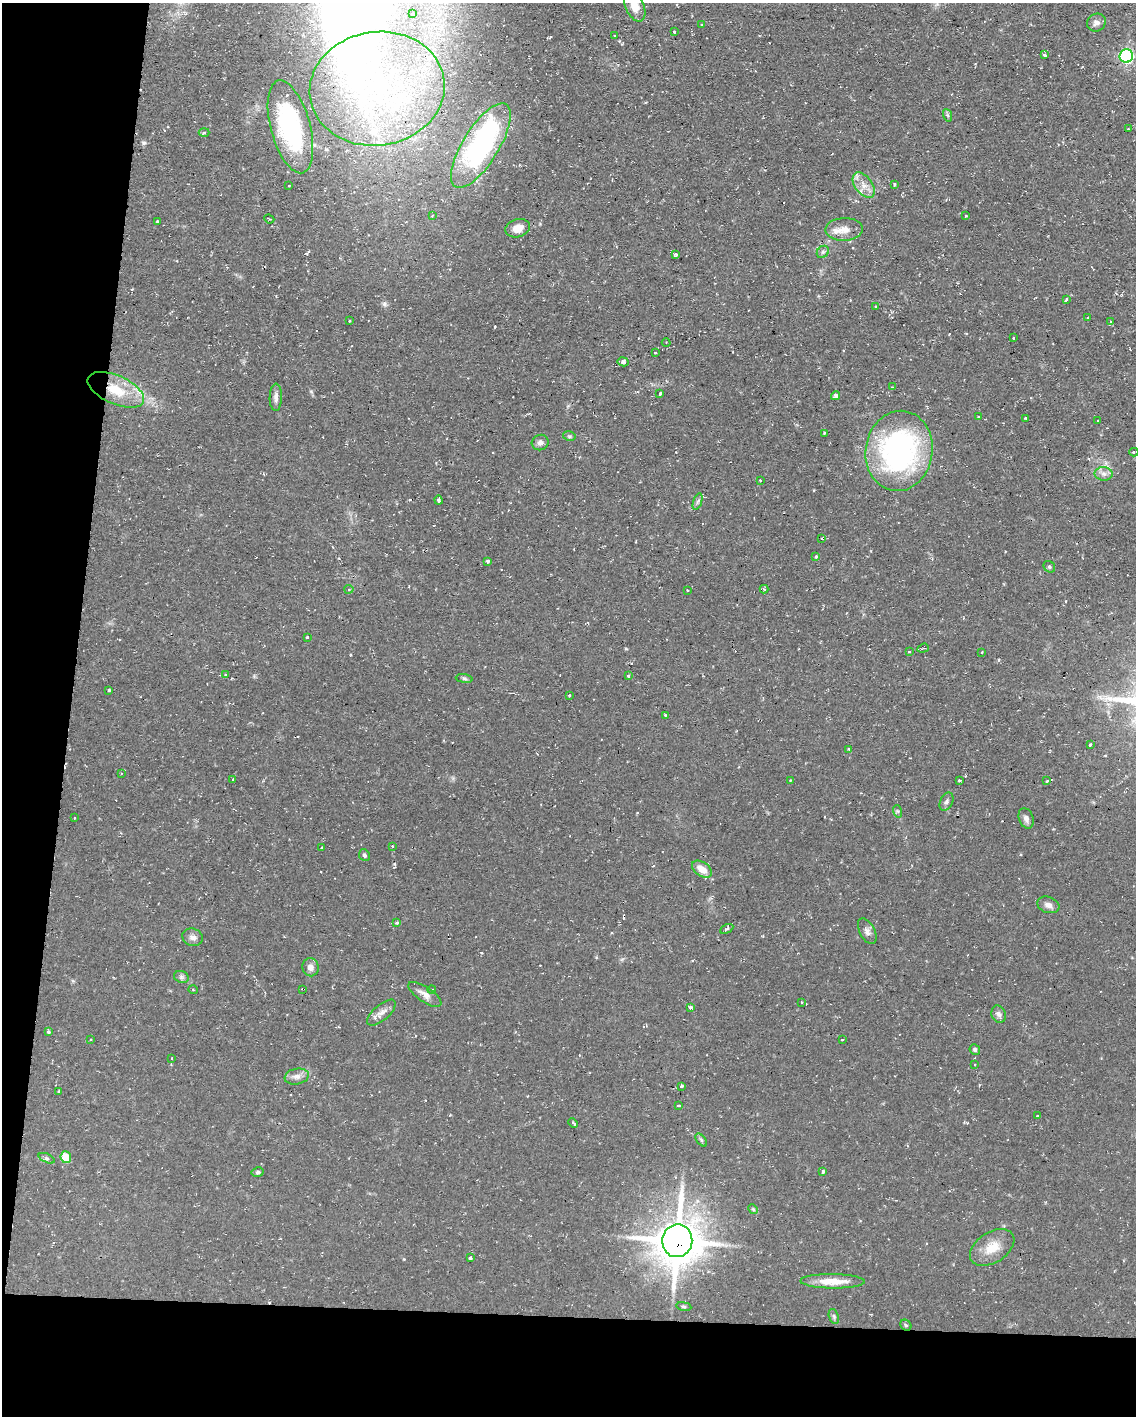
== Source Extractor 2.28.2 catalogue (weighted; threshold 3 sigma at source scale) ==
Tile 9 of 4 x 3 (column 1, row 3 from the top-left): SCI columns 1-1134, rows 215-1628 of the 4538 x 4561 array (HDU 1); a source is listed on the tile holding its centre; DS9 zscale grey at full resolution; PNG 1138 x 1418 px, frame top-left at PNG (2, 3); each listed source drawn as its Kron ellipse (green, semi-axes under 4 px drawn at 4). Shown black and unused: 13% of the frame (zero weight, under 2 of 3 exposures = <1% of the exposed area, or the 3 px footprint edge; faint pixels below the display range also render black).
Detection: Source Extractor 2.28.2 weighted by HDU 2 'WHT'; one run over the whole footprint, this tile lists its part. Background 0.112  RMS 0.0077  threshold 0.0345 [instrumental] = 3 sigma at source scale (4.5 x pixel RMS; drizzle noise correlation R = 1.50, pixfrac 1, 0.05/0.05 arcsec/px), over >= 5 px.
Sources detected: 144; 1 inside a brighter object's white glare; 14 cosmic-ray / hot-pixel residue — neither listed nor drawn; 6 inside a brighter listed object's ellipse — not listed separately; the other 123 listed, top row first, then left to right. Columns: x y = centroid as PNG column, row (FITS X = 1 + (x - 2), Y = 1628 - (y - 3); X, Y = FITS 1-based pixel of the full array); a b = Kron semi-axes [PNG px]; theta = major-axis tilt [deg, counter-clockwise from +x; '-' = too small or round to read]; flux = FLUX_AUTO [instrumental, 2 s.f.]
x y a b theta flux
635 6 16 9 -65 11
413 14 3 3 - 1.6
1096 23 10 8 33 3.6
702 25 3 3 - 0.75
674 32 3 3 - 2.8
615 35 3 2 - 1.1
1045 55 3 3 - 2.1
1126 56 7 6 - 110
377 89 68 57 9 240
947 115 6 4 -70 1.2
290 127 48 19 -75 77
1128 129 3 2 - 0.48
204 133 5 3 - 1.1
481 146 48 18 58 150
864 185 14 8 -53 7.2
894 185 4 2 - 0.89
289 186 3 2 - 0.8
432 216 4 3 - 0.63
966 216 3 2 - 0.79
269 219 5 3 - 1.3
157 221 3 2 - 0.83
518 228 13 9 17 7.9
844 229 19 11 2 8
823 252 7 5 46 1.7
676 255 4 4 - 3.2
1066 299 4 3 - 1.4
876 306 3 2 - 0.78
1088 318 3 2 - 0.78
349 321 2 2 - 0.75
1111 322 3 3 - 0.94
1014 338 3 3 - 2.5
666 342 4 3 - 0.74
655 352 3 2 - 1.1
623 362 5 4 - 2.2
892 387 3 3 - 0.51
116 390 30 14 -24 28
660 393 3 3 - 1.9
835 396 4 4 - 2.6
276 397 14 6 89 3.3
978 417 3 3 - 1.6
1025 418 3 2 - 0.58
1098 421 2 2 - 0.69
824 433 3 3 - 0.88
569 436 6 4 -11 1.2
540 442 8 7 - 3
899 451 40 33 81 170
1134 452 4 4 - 1.2
1104 474 9 7 -1 3.4
760 480 3 3 - 0.78
438 500 4 3 - 1.2
698 502 8 3 71 1.5
822 538 3 3 - 0.86
816 557 3 3 - 1.3
488 561 4 3 - 1.4
1049 567 6 5 - 1.3
349 589 4 4 - 1.1
764 589 4 4 - 0.92
687 590 3 2 - 0.68
307 637 3 2 - 0.7
923 648 6 3 20 1.3
909 651 4 3 - 0.77
982 652 3 2 - 0.57
226 675 4 3 - 1
628 676 3 3 - 1.5
464 679 8 4 -8 1.5
109 690 3 3 - 0.93
569 695 4 2 - 0.74
665 715 3 3 - 1.4
1090 745 3 3 - 2.5
849 749 4 3 - 0.99
121 773 3 2 - 0.76
233 780 3 3 - 1.3
790 780 3 2 - 0.7
959 780 3 3 - 1.2
1047 781 3 3 - 2.1
946 802 9 6 64 2.3
897 811 6 4 -71 1.1
74 818 3 2 - 0.54
1026 818 10 7 -70 3.6
392 846 3 3 - 0.93
322 848 3 3 - 1.6
364 855 6 5 - 1.6
702 869 11 7 -35 8.1
1048 905 11 8 -19 4
397 923 4 3 - 1.2
727 929 7 4 27 1.3
867 931 14 7 -61 3.5
193 937 10 8 -20 3.5
310 967 9 8 - 4
181 977 7 6 - 1.9
303 989 4 2 - 1.9
432 989 4 3 - 0.62
193 990 4 3 - 0.57
425 994 19 7 -34 5.9
801 1002 3 2 - 0.98
690 1007 4 3 - 2.8
381 1013 18 7 41 5.3
999 1014 9 7 -70 2.8
48 1032 3 3 - 2.9
842 1039 3 2 - 0.78
91 1040 3 2 - 0.74
975 1050 5 5 - 1.4
172 1058 3 3 - 1.4
974 1064 3 2 - 0.67
297 1076 12 8 11 4.3
681 1086 3 3 - 1.8
59 1091 3 2 - 0.68
678 1106 3 3 - 1.5
1037 1116 3 3 - 1.2
573 1123 5 3 - 3.1
701 1140 7 4 -53 1.2
66 1157 6 5 - 20
47 1158 9 4 -24 1.6
258 1172 6 4 10 1.5
822 1172 3 3 - 3.1
753 1209 5 4 - 0.91
677 1241 16 15 - 2400
992 1247 24 15 33 15
470 1258 3 3 - 4.7
832 1281 32 7 -1 14
684 1306 8 4 -9 1.1
834 1316 8 4 -71 1.5
906 1325 6 5 - 1.2
Overlapping masked pixels (flux is a lower limit): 3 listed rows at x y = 116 390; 303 989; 677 1241
Isophote crosses this tile's border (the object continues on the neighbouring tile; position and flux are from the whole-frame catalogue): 1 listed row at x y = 635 6
Unlisted compact peaks at least as high as the median listed source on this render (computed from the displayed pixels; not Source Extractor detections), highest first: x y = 144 143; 384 304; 394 864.